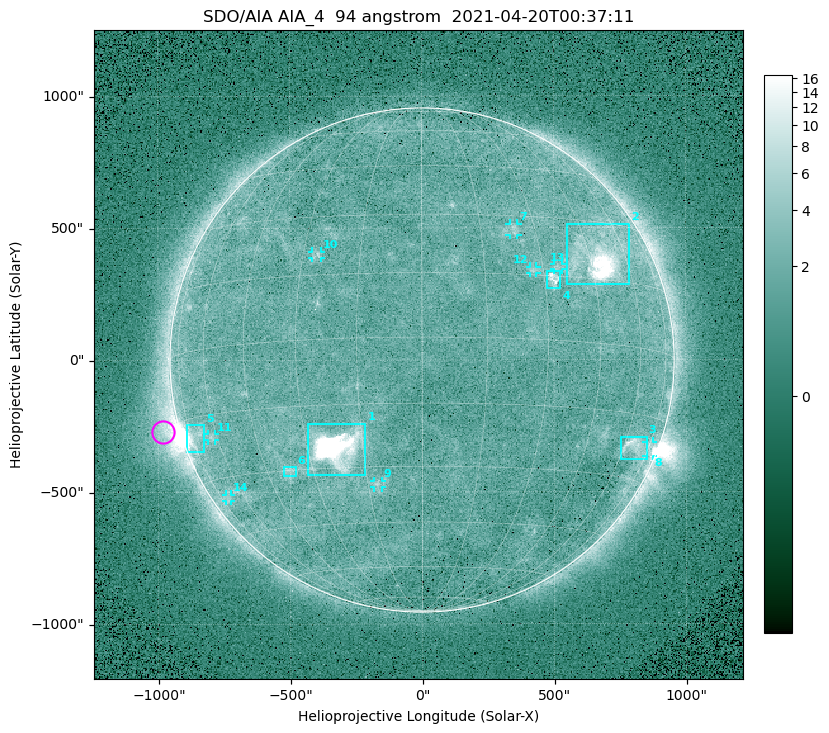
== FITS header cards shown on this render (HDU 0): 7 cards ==
TELESCOP= 'SDO/AIA '
INSTRUME= 'AIA_4   '
WAVELNTH=                   94
WAVEUNIT= 'angstrom'
DATE-OBS= '2021-04-20T00:37:11.12'
CTYPE1  = 'HPLN-TAN'
CTYPE2  = 'HPLT-TAN'

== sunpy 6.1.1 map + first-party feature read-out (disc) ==
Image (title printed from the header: SDO/AIA AIA_4  94 angstrom  2021-04-20T00:37:11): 512 x 512 px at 4.8 arcsec/px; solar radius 955 arcsec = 199 px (full disc in frame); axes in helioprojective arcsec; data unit not stated in the header (colour bar unlabelled)
Orientation: roll -0.138 deg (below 1 deg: not rotated)
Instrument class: DISC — disc imager (sunpy class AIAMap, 94 A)
Bright regions (active regions / flare kernels): reference = the median radial profile (limb darkening/brightening removed); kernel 5 px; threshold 5 sigma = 2.43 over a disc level ~1.73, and >= 1.15x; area >= 9 px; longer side >= 5 px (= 24 arcsec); searched inside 0.97 R_sun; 14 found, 14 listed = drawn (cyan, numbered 1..; 8 of them under ~33 arcsec drawn as corner ticks so the feature stays visible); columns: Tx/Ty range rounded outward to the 10 arcsec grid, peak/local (2 s.f.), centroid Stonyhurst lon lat
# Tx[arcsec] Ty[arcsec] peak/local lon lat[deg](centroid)
1 -430..-210 -440..-240 346 -22 -25
2 550..790 280..520 29 +48 +20
3 750..850 -380..-290 4.9 +66 -22
4 470..530 270..340 5.8 +33 +14
5 -900..-820 -350..-240 7.5 -72 -19
6 -530..-480 -440..-400 2.9 -37 -30
7 330..370 470..520 3.1 +24 +26
8 850..880 -370..-310 2.7 +75 -22
9 -180..-150 -480..-450 3.1 -12 -34
10 -420..-380 390..410 3 -26 +20
11 -810..-780 -300..-280 2.7 -63 -20
12 410..440 330..360 3 +27 +16
13 500..530 340..360 2.9 +34 +17
14 -750..-720 -540..-510 2.2 -70 -35
Off-limb structures (1.02-1.3 R_sun): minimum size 50 px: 5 found; the strongest spans PA ~90..115 deg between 1.02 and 1.22 R_sun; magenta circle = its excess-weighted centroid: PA ~105 deg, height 1.07 R_sun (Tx ~-980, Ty ~-270 arcsec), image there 4.4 x the reference